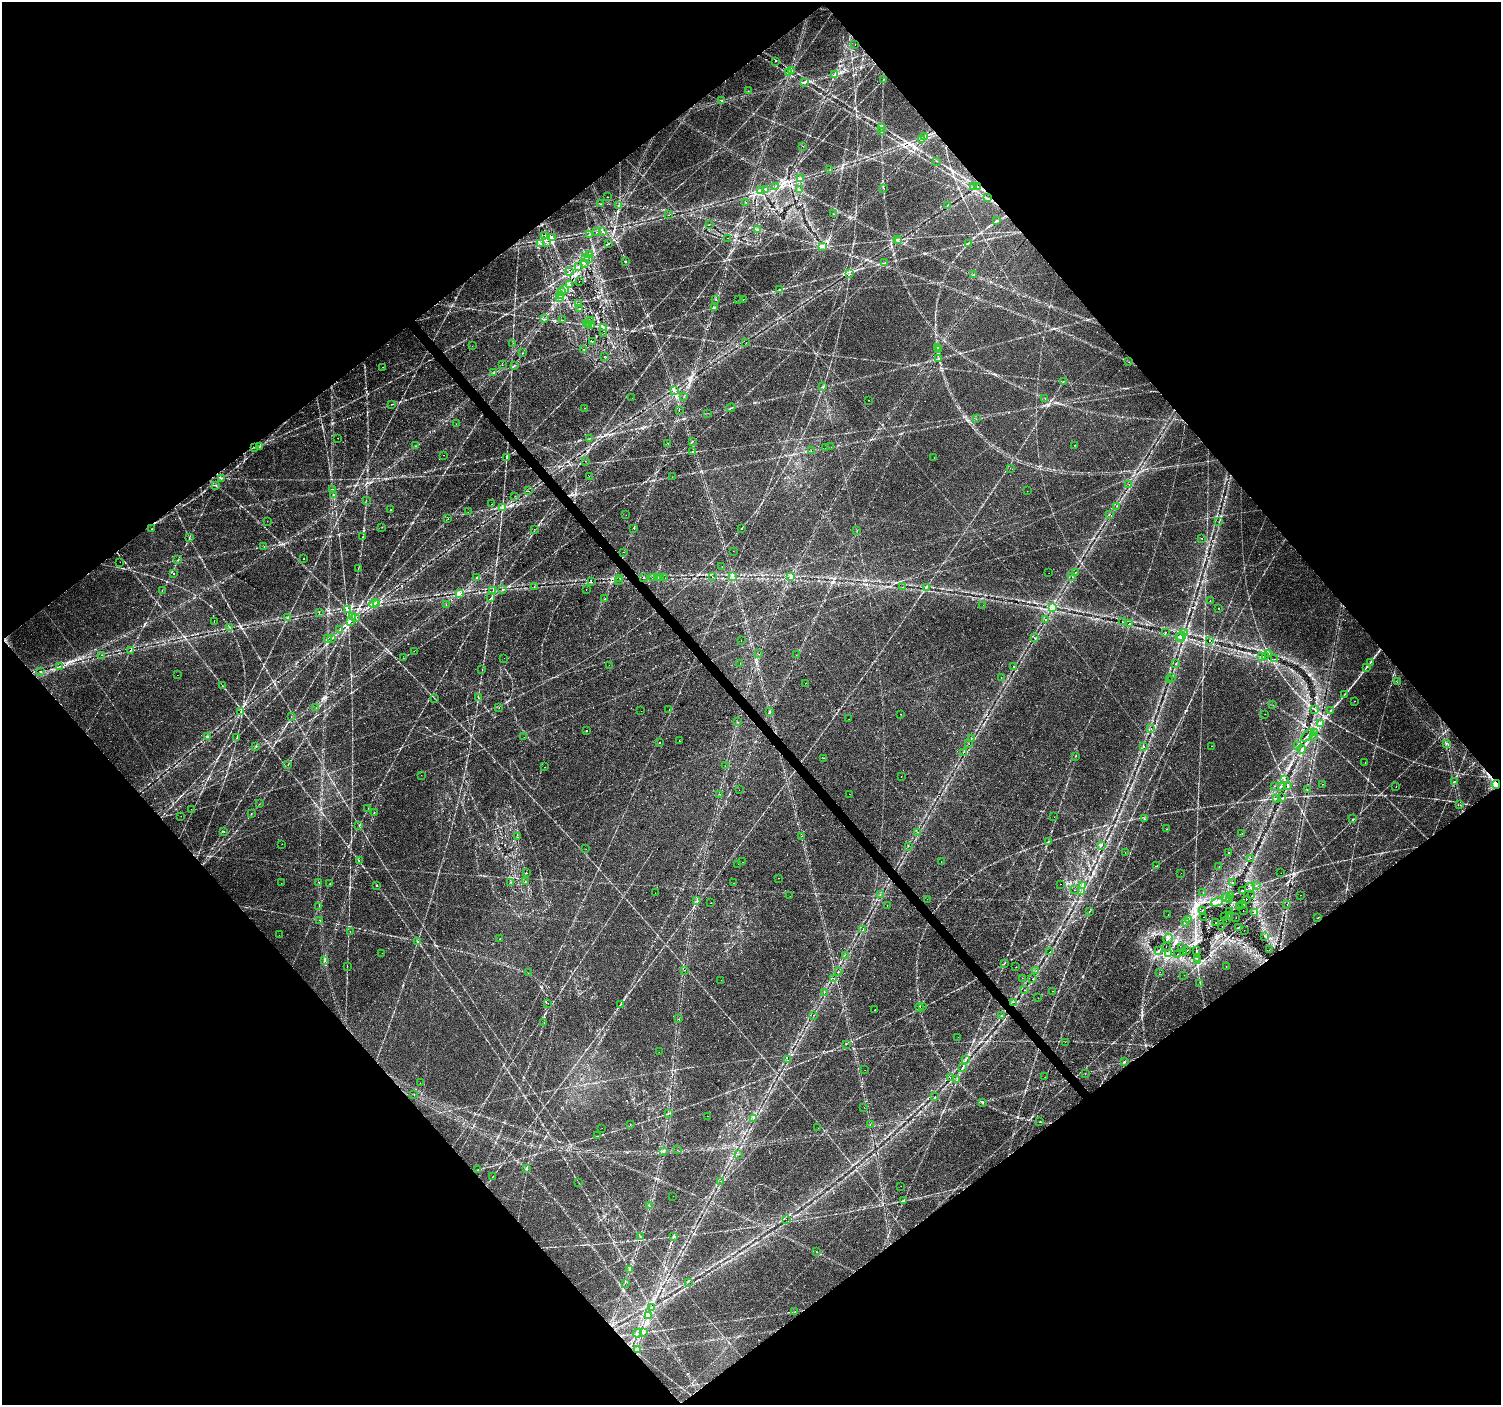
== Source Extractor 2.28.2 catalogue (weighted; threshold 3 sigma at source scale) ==
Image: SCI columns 8-6001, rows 204-5812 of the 6001 x 5954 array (HDU 1 of 3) = the unmasked area's bounding box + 8 px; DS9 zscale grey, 4 x 4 block average (1 PNG px = mean of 4 x 4 image px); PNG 1503 x 1407 px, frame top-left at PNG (2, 2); each listed source drawn as its Kron ellipse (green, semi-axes under 4 px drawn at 4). Shown black and unused: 50% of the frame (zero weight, under 2 of 3 exposures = <1% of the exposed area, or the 3 px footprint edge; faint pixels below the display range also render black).
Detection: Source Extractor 2.28.2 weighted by HDU 2 'WHT'. Background 0.0351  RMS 0.0034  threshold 0.0151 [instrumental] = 3 sigma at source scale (4.5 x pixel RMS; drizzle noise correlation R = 1.50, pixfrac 1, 0.0396/0.0396 arcsec/px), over >= 5 px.
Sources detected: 543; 36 cosmic-ray / hot-pixel residue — neither listed nor drawn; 6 coinciding with a brighter row at this scale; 6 inside a brighter listed object's ellipse — not listed separately; the other 495 listed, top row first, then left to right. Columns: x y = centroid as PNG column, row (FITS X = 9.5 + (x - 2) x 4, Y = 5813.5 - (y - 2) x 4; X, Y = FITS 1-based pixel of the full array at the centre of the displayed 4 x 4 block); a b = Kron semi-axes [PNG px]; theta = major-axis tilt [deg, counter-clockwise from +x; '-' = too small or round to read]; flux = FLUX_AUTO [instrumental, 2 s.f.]
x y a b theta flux
855 44 2 2 - 1.2
775 61 2 2 - 1.1
792 70 3 2 - 2.5
789 73 2 2 - 1.4
835 75 2 2 - 1.1
883 80 2 2 - 0.72
805 83 2 2 - 1.5
748 91 2 2 - 0.47
722 100 2 2 - 0.76
882 127 2 2 - 2.1
882 132 2 2 - 0.72
925 137 2 2 - 1.9
922 140 2 2 - 0.97
803 146 2 2 - 1.1
936 161 2 2 - 0.58
830 170 2 2 - 0.58
800 178 2 2 - 1.1
775 186 2 2 - 0.56
974 187 2 2 - 2.2
978 187 3 2 - 0.78
884 188 2 2 - 0.81
766 190 2 2 - 2
799 190 2 2 - 2
760 191 4 2 - 2
607 197 2 2 - 0.66
987 198 2 2 - 0.94
746 202 2 2 - 0.31
601 204 2 2 - 0.34
619 206 2 2 - 0.99
947 206 2 2 - 0.76
833 214 2 2 - 0.56
669 215 2 2 - 0.43
996 221 2 2 - 1.1
709 225 2 2 - 0.43
758 229 3 2 - 2.8
603 231 2 2 - 1
597 232 2 2 - 1.1
590 234 2 2 - 0.57
544 235 2 2 - 0.41
552 238 4 2 - 1.7
728 238 2 2 - 0.68
897 239 2 2 - 1.4
899 241 2 2 - 1.7
547 242 2 2 - 0.75
541 243 2 2 - 1.3
969 243 2 2 - 0.8
608 244 2 2 - 87
823 247 4 2 - 4
589 255 2 2 - 1.4
586 258 2 2 - 0.84
588 259 2 2 - 0.93
625 261 2 2 - 1.2
584 263 2 2 - 1.6
885 263 3 2 - 0.83
578 266 2 2 - 0.65
569 272 2 2 - 0.63
849 274 2 2 - 0.9
974 275 2 2 - 0.69
579 282 2 2 - 0.64
569 284 2 2 - 2.1
564 289 2 2 - 0.64
780 290 2 2 - 1.3
561 291 2 2 - 0.44
561 296 3 2 - 2.3
559 298 4 2 - 3
743 299 2 2 - 0.43
716 300 2 2 - 0.55
739 300 2 2 - 0.43
579 304 2 2 - 0.28
714 308 2 2 - 0.73
579 309 2 2 - 0.76
545 319 2 2 - 0.68
563 320 2 2 - 0.64
591 320 2 2 - 0.31
586 323 2 2 - 1.1
588 325 2 2 - 0.84
590 325 2 2 - 1.2
603 327 2 2 - 1.5
604 333 2 2 - 0.38
592 341 2 2 - 0.42
513 343 2 2 - 0.88
746 343 2 2 - 0.38
472 346 2 2 - 0.44
938 347 2 2 - 1
584 349 2 2 - 3.2
938 349 2 2 - 0.69
522 353 2 2 - 0.49
604 356 2 2 - 0.4
938 359 2 2 - 0.74
1129 362 2 2 - 0.34
502 365 2 2 - 0.54
514 365 3 2 - 1.1
383 367 2 2 - 1.3
494 372 2 2 - 0.83
1063 382 2 2 - 0.74
823 387 2 2 - 1.3
674 390 2 2 - 1.7
684 397 2 2 - 0.31
632 398 2 2 - 0.45
1045 398 2 2 - 0.59
869 400 2 2 - 0.9
391 404 2 2 - 0.48
585 408 2 2 - 0.45
731 408 4 2 - 1.6
679 411 2 2 - 0.24
708 413 2 2 - 0.45
976 419 2 2 - 0.31
456 424 2 2 - 0.48
338 438 2 2 - 0.3
590 438 2 2 - 0.34
692 442 3 2 - 1.1
668 443 2 2 - 1
1074 445 2 2 - 0.57
260 446 2 2 - 0.98
416 446 2 2 - 0.81
831 447 2 2 - 0.38
255 448 2 2 - 0.52
825 448 2 2 - 0.48
692 451 2 2 - 0.42
811 451 2 2 - 1
443 455 2 2 - 0.57
507 458 2 2 - 1.1
934 458 2 2 - 0.47
585 461 2 2 - 0.61
1010 468 2 2 - 3.3
589 476 2 2 - 0.84
672 477 2 2 - 0.41
221 478 2 2 - 0.68
1129 484 2 2 - 0.38
216 485 2 2 - 0.89
332 489 2 2 - 0.71
528 491 2 2 - 2.5
1027 491 2 2 - 0.39
333 495 2 2 - 0.72
515 496 2 2 - 0.69
366 500 2 2 - 0.35
492 504 2 2 - 0.68
1117 506 2 2 - 0.74
502 508 3 2 - 1.7
391 510 2 2 - 0.61
468 512 2 2 - 0.29
1109 514 2 2 - 0.79
626 515 2 2 - 0.35
448 519 2 2 - 0.83
267 521 2 2 - 0.24
1219 521 2 2 - 0.52
382 527 2 2 - 0.53
634 528 2 2 - 1.3
152 529 2 2 - 1.5
534 529 2 2 - 0.36
741 529 2 2 - 2
857 530 2 2 - 0.51
362 537 2 2 - 0.73
189 538 2 2 - 0.83
1202 538 2 2 - 0.67
264 546 2 2 - 0.45
733 551 2 2 - 0.33
624 552 2 2 - 0.51
304 558 2 2 - 0.54
178 560 2 2 - 0.95
120 562 2 2 - 1
722 566 2 2 - 0.33
358 568 2 2 - 0.51
1075 572 2 2 - 0.76
174 573 2 2 - 6.5
1049 573 2 2 - 0.39
732 576 2 2 - 1.9
1072 576 2 2 - 1.3
657 577 2 2 - 5.6
661 577 2 2 - 3.4
712 577 2 2 - 1.3
791 577 2 2 - 2.8
477 578 2 2 - 1.4
620 578 2 2 - 0.85
644 578 2 2 - 1.2
652 578 2 2 - 2.5
665 578 2 2 - 0.6
619 580 2 2 - 0.4
591 582 2 2 - 0.8
534 586 2 2 - 0.55
903 587 2 2 - 0.51
926 587 2 2 - 1.2
586 589 2 2 - 2.3
162 590 2 2 - 0.47
502 590 2 2 - 0.77
493 591 2 2 - 0.38
459 593 3 2 - 3.4
491 598 4 2 - 1.7
604 599 2 2 - 1.1
1210 601 2 2 - 0.53
374 603 5 2 - 2.3
377 604 2 2 - 0.98
446 604 2 2 - 0.54
983 605 2 2 - 0.38
1052 608 2 2 - 7.8
1218 608 2 2 - 0.82
347 610 3 2 - 1.9
319 612 2 2 - 0.4
353 617 3 2 - 1.8
356 617 3 2 - 1.2
288 618 2 2 - 0.76
1045 620 2 2 - 0.94
350 621 4 2 - 1.8
214 622 2 2 - 0.33
1123 622 2 2 - 4.3
1129 623 2 2 - 8
230 628 2 2 - 0.76
340 630 3 2 - 0.86
1165 632 2 2 - 0.68
1185 633 2 2 - 2.7
1179 637 2 2 - 1.3
1181 637 5 2 - 2.5
328 638 3 2 - 0.82
332 638 2 2 - 0.77
1034 638 2 2 - 0.71
741 641 2 2 - 0.35
1209 641 2 2 - 4
131 650 3 2 - 0.7
414 651 2 2 - 4.5
759 654 2 2 - 1.1
1269 654 3 2 - 0.98
101 655 2 2 - 1.2
796 655 2 2 - 0.68
1261 656 2 2 - 0.39
1265 656 2 2 - 0.28
403 658 2 2 - 0.39
504 658 2 2 - 0.38
1275 659 2 2 - 1.6
1370 662 2 2 - 0.91
740 663 2 2 - 0.37
1176 664 2 2 - 0.63
609 665 2 2 - 1.1
60 666 2 2 - 0.71
1014 666 2 2 - 0.67
1366 668 4 2 - 1.4
482 669 2 2 - 1.2
41 672 2 2 - 0.69
177 675 2 2 - 0.3
1001 677 2 2 - 1.4
1171 677 2 2 - 0.44
1169 680 2 2 - 0.66
1397 682 2 2 - 0.48
805 683 2 2 - 1.4
223 686 2 2 - 0.48
1345 694 4 2 - 1.5
434 698 2 2 - 0.78
478 698 3 2 - 1.4
1354 701 2 2 - 0.49
1273 705 2 2 - 0.44
499 707 2 2 - 0.5
316 708 2 2 - 0.34
1314 709 3 2 - 1.3
669 710 2 2 - 1.9
1331 710 3 2 - 1.4
241 711 2 2 - 0.75
641 711 2 2 - 0.59
770 711 2 2 - 1.5
900 714 2 2 - 0.45
1265 714 2 2 - 0.48
291 716 2 2 - 0.37
849 719 2 2 - 1.7
738 722 2 2 - 0.52
1321 724 3 2 - 2.9
1151 729 2 2 - 1
587 731 2 2 - 5.3
1314 733 3 2 - 1.1
1308 735 7 2 45 3.1
1313 736 2 2 - 0.36
208 737 2 2 - 1.3
524 737 2 2 - 0.8
237 738 2 2 - 0.94
971 739 2 2 - 0.39
679 741 2 2 - 1.3
660 743 2 2 - 4.4
1446 743 2 2 - 1.4
969 744 2 2 - 0.31
256 746 2 2 - 0.76
1212 746 2 2 - 1.9
1297 746 3 2 - 1.8
1144 747 2 2 - 0.73
1302 749 4 2 - 2
964 752 2 2 - 0.57
1076 756 2 2 - 0.64
823 758 2 2 - 0.35
1365 762 2 2 - 0.44
288 764 2 2 - 0.87
725 766 2 2 - 1.8
545 767 2 2 - 0.37
421 775 2 2 - 0.31
901 776 2 2 - 0.97
1284 780 2 2 - 0.69
1455 781 2 2 - 1.4
1322 784 2 2 - 0.89
1496 784 4 3 - 4.9
1287 785 3 2 - 1.1
1274 786 2 2 - 0.84
1282 786 2 2 - 0.51
1396 787 2 2 - 1.6
1307 789 2 2 - 0.39
739 790 2 2 - 0.78
720 794 2 2 - 1.4
849 794 2 2 - 0.31
1277 798 2 2 - 0.66
1282 798 3 2 - 0.82
259 804 2 2 - 1
1460 805 2 2 - 0.68
368 808 2 2 - 0.42
191 809 2 2 - 1.1
374 813 2 2 - 0.6
251 814 2 2 - 0.79
181 816 2 2 - 0.41
1054 817 2 2 - 0.28
1144 818 2 2 - 1
1353 819 2 2 - 1.2
359 825 2 2 - 0.72
1167 829 2 2 - 1.6
223 831 2 2 - 16
918 832 2 2 - 2
1242 833 2 2 - 0.54
802 836 2 2 - 0.64
517 837 2 2 - 0.42
1048 841 2 2 - 1.1
282 844 2 2 - 2.8
1101 845 2 2 - 1.3
908 846 2 2 - 0.84
586 849 2 2 - 0.44
1229 852 2 2 - 0.6
1125 853 2 2 - 0.64
1251 858 2 2 - 0.56
359 861 2 2 - 0.66
742 862 2 2 - 0.56
941 862 2 2 - 0.5
738 864 2 2 - 0.46
1157 866 2 2 - 0.49
1219 867 2 2 - 0.58
526 872 2 2 - 0.5
1181 873 2 2 - 0.29
1281 873 2 2 - 0.95
778 878 2 2 - 1.4
525 881 2 2 - 0.42
319 882 2 2 - 0.99
511 882 2 2 - 0.87
1233 882 2 2 - 0.5
281 883 2 2 - 0.47
330 883 2 2 - 0.44
734 883 2 2 - 0.41
1060 884 2 2 - 0.93
377 885 3 2 - 1.1
1083 886 2 2 - 0.68
1256 886 2 2 - 0.5
1250 888 5 2 - 2.1
1074 890 2 2 - 0.34
1082 891 2 2 - 0.52
1242 891 3 2 - 0.87
655 893 2 2 - 0.41
1203 893 2 2 - 0.3
880 895 2 2 - 0.68
1252 895 2 2 - 0.55
1301 895 2 2 - 0.3
790 896 2 2 - 0.69
1231 896 3 2 - 1.4
1226 897 4 2 - 2.4
927 899 2 2 - 0.51
1229 899 2 2 - 1.2
1246 899 2 2 - 0.48
696 901 2 2 - 0.91
1217 902 6 2 25 4
711 903 2 2 - 0.83
1243 904 2 2 - 0.65
1287 904 2 2 - 0.43
887 905 2 2 - 0.32
319 906 2 2 - 0.41
1240 907 2 2 - 2.3
1202 910 2 2 - 0.76
1243 910 2 2 - 0.72
1089 911 3 2 - 0.84
1230 911 2 2 - 0.7
1254 913 3 2 - 1
1168 914 2 2 - 0.5
1225 916 2 2 - 1.6
1229 916 2 2 - 0.57
1204 917 2 2 - 0.5
1318 917 2 2 - 1.2
1236 918 2 2 - 0.45
320 920 2 2 - 0.69
1188 920 3 2 - 1.1
1226 921 2 2 - 0.43
1185 922 2 2 - 0.87
1215 923 2 2 - 0.58
1222 926 2 2 - 0.71
1238 927 2 2 - 0.89
863 929 2 2 - 0.99
1244 930 2 2 - 0.4
350 931 2 2 - 0.89
279 935 2 2 - 0.3
1264 936 3 2 - 1
499 939 2 2 - 0.89
1168 939 4 2 - 2.4
418 942 3 2 - 1.5
1166 946 2 2 - 0.61
1182 948 2 2 - 0.61
1196 950 3 2 - 1.3
1269 950 2 2 - 0.35
1159 951 3 2 - 1.6
1186 951 2 2 - 1.7
1050 952 2 2 - 0.33
382 953 2 2 - 0.51
1169 953 2 2 - 1.9
1184 953 2 2 - 0.82
1177 954 2 2 - 0.45
845 955 2 2 - 0.48
1197 958 2 2 - 0.75
324 961 2 2 - 1.1
1197 961 2 2 - 0.83
1004 963 2 2 - 0.56
347 966 2 2 - 0.55
1016 967 2 2 - 2.1
1226 967 2 2 - 1
684 970 2 2 - 0.41
1036 970 2 2 - 0.76
838 972 2 2 - 0.59
1160 972 2 2 - 0.62
528 973 2 2 - 0.42
1184 975 2 2 - 0.22
834 978 2 2 - 0.54
1022 978 2 2 - 0.23
1032 979 2 2 - 0.6
721 980 2 2 - 0.26
1200 983 2 2 - 0.54
1025 990 2 2 - 0.37
1053 991 2 2 - 1.3
824 992 2 2 - 0.67
1038 998 2 2 - 1.4
1014 1002 2 2 - 0.69
548 1003 2 2 - 1.7
620 1004 2 2 - 1
920 1007 2 2 - 0.75
923 1007 2 2 - 0.41
875 1010 2 2 - 1
813 1015 2 2 - 0.39
1002 1016 3 2 - 0.41
679 1019 2 2 - 0.41
544 1022 2 2 - 1.6
958 1037 2 2 - 0.46
1065 1042 2 2 - 0.62
846 1044 2 2 - 0.64
659 1052 2 2 - 0.41
788 1060 2 2 - 0.72
965 1060 4 2 - 1.8
1124 1062 2 2 - 1.6
962 1067 3 2 - 1.3
865 1070 2 2 - 0.26
1085 1074 2 2 - 0.62
1045 1077 2 2 - 0.6
950 1078 2 2 - 0.87
957 1080 2 2 - 0.76
420 1083 2 2 - 0.34
414 1095 2 2 - 0.43
935 1097 3 2 - 0.99
982 1102 2 2 - 0.93
864 1107 2 2 - 0.3
668 1113 3 2 - 1.1
708 1116 2 2 - 1.1
754 1118 2 2 - 1.4
1040 1122 2 2 - 0.65
630 1124 2 2 - 0.98
870 1124 2 2 - 0.29
602 1128 2 2 - 0.56
818 1128 2 2 - 2.9
597 1136 2 2 - 0.74
677 1150 2 2 - 0.34
663 1151 2 2 - 1.4
739 1154 2 2 - 0.54
478 1169 2 2 - 0.88
526 1169 2 2 - 1.3
493 1176 2 2 - 0.4
721 1181 2 2 - 0.8
579 1183 2 2 - 0.45
901 1186 2 2 - 0.3
673 1196 2 2 - 0.81
904 1200 3 2 - 1.3
649 1206 2 2 - 0.62
786 1219 2 2 - 2.3
640 1237 2 2 - 1.1
673 1237 3 2 - 1.4
816 1252 2 2 - 0.54
629 1269 2 2 - 1.1
688 1282 2 2 - 0.65
625 1283 2 2 - 0.4
652 1307 2 2 - 1.4
795 1311 2 2 - 0.53
648 1316 2 2 - 3.8
643 1332 2 2 - 0.57
637 1333 4 2 - 1.5
637 1349 2 2 - 1.2
Overlapping masked pixels (flux is a lower limit): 3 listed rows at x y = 974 187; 1185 633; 1496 784
Diffuse or blended objects may show on this block-average render without a row.